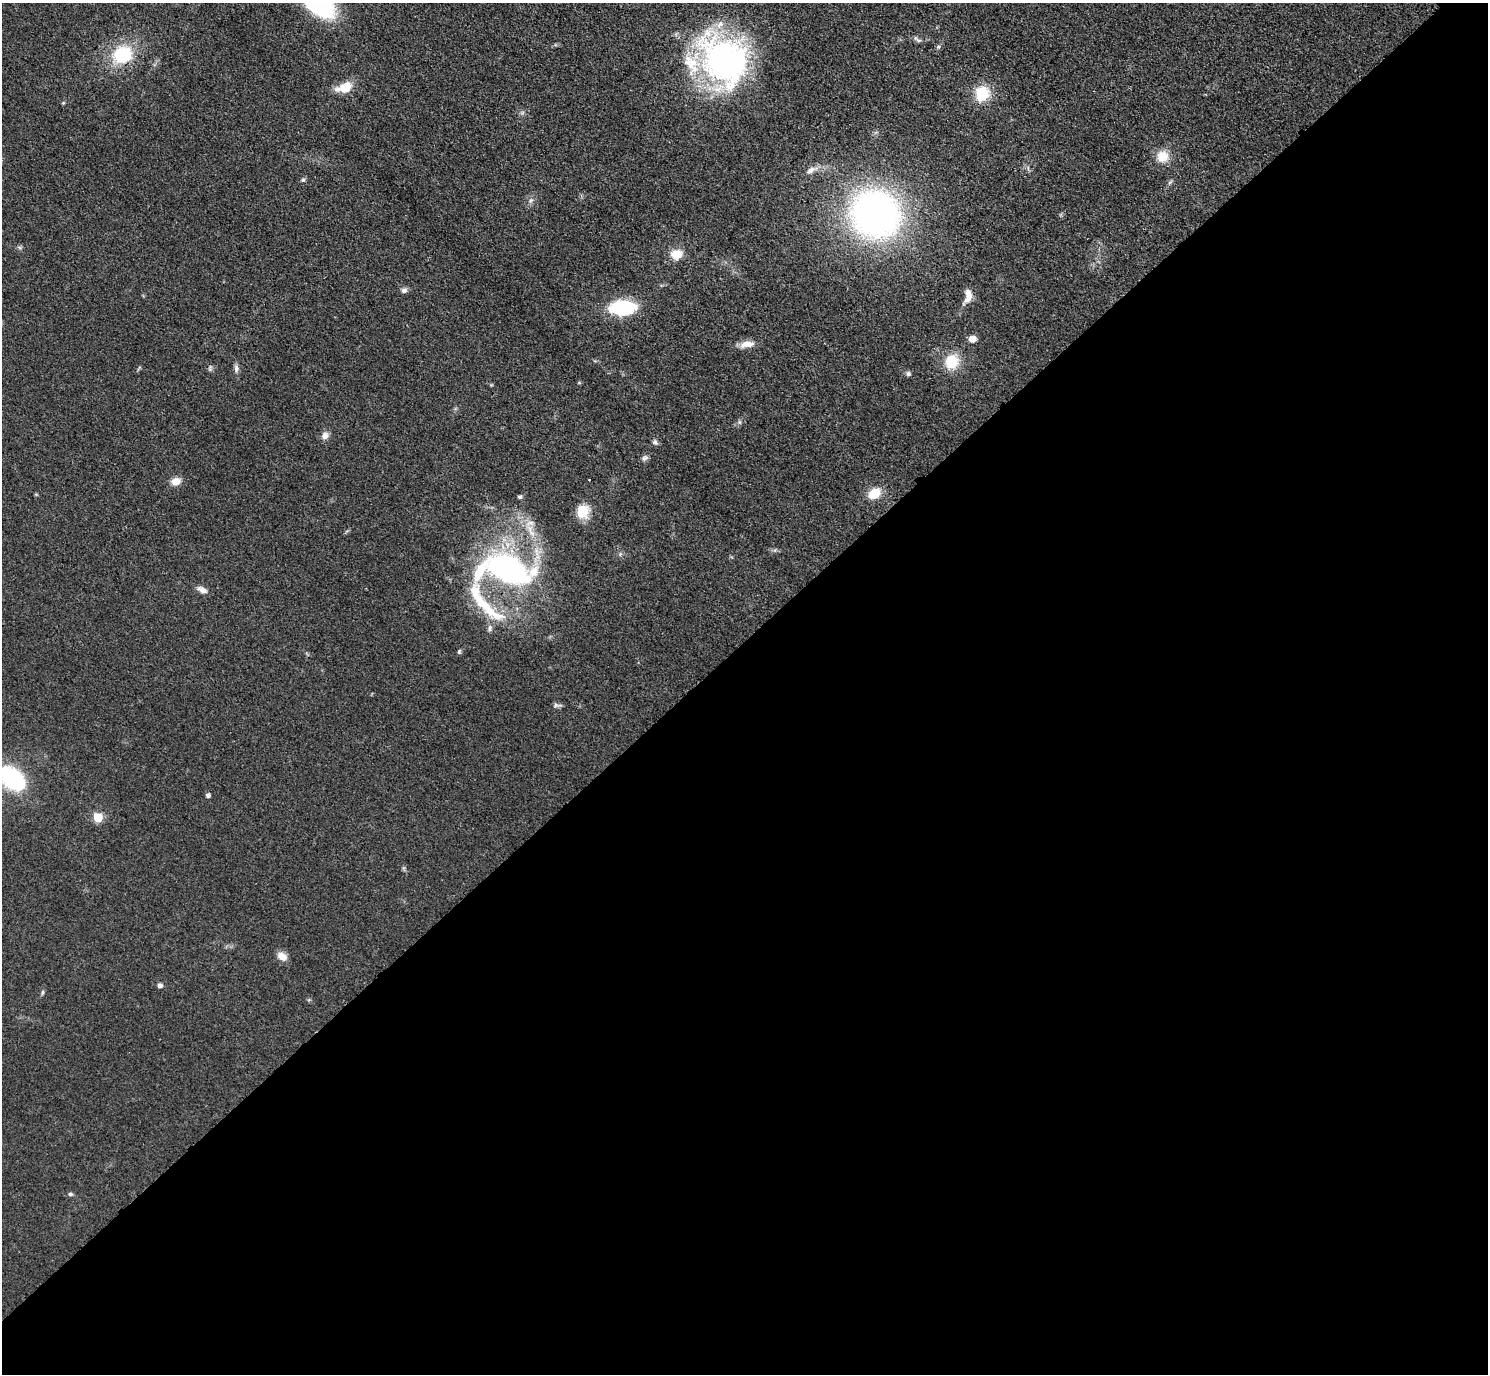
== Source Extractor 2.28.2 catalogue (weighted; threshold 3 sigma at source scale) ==
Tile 15 of 4 x 4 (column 3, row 4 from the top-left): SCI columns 3015-4500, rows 198-1569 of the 6029 x 6027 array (HDU 1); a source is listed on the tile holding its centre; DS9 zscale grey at full resolution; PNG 1490 x 1376 px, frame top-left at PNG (2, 3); no overlay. Shown black and unused: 53% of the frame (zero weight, under 3 of 4 exposures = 6% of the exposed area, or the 3 px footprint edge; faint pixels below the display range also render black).
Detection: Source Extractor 2.28.2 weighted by HDU 2 'WHT'; one run over the whole footprint, this tile lists its part. Background 0.0495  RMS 0.0064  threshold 0.029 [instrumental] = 3 sigma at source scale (4.5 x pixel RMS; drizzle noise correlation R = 1.50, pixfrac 1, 0.05/0.05 arcsec/px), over >= 5 px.
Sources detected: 50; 4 inside a brighter listed object's ellipse — not listed separately; the other 46 listed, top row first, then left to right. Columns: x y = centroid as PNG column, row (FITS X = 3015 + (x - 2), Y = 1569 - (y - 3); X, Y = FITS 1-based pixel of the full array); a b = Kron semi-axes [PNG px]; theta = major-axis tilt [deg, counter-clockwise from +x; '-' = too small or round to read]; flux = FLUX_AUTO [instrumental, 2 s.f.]
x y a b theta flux
318 3 30 16 -41 110
917 39 14 4 -33 1.8
938 47 6 5 - 1.1
122 55 20 16 26 39
724 60 56 43 -51 210
345 87 15 8 18 16
982 94 14 12 67 24
63 103 5 4 - 0.69
1163 156 16 15 - 9.9
811 170 19 7 25 4.7
303 180 6 6 - 1.3
1170 182 8 4 45 1.2
530 200 8 6 55 2.2
875 214 42 39 -33 320
676 254 12 11 - 11
404 290 8 6 11 2.3
968 296 20 9 78 6.8
622 308 21 11 3 56
972 339 7 6 - 6.6
747 344 20 8 10 6.8
951 362 17 15 66 18
210 369 8 4 90 1.2
236 369 13 6 -87 2.5
908 374 7 6 - 1.4
739 422 6 5 - 1.3
325 436 11 9 52 3.7
655 442 8 6 -50 1.9
645 458 9 7 21 2
589 480 2 2 - 0.48
176 481 9 8 - 7
874 493 14 10 32 14
520 497 6 5 - 1.3
583 512 15 14 - 14
531 531 25 8 -66 12
508 569 54 29 -20 160
202 590 14 7 -26 3.8
484 603 81 18 -50 42
459 652 7 5 74 1
557 705 11 5 -4 1.8
12 779 22 15 -42 74
208 795 4 4 - 2.3
98 817 6 5 - 27
282 956 12 9 -32 6
160 985 6 5 - 2
42 992 8 4 81 1.1
70 1194 7 5 -9 1.3
Overlapping masked pixels (flux is a lower limit): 1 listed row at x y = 484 603
Isophote crosses this tile's border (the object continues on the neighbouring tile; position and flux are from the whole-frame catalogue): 2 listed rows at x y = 318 3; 12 779